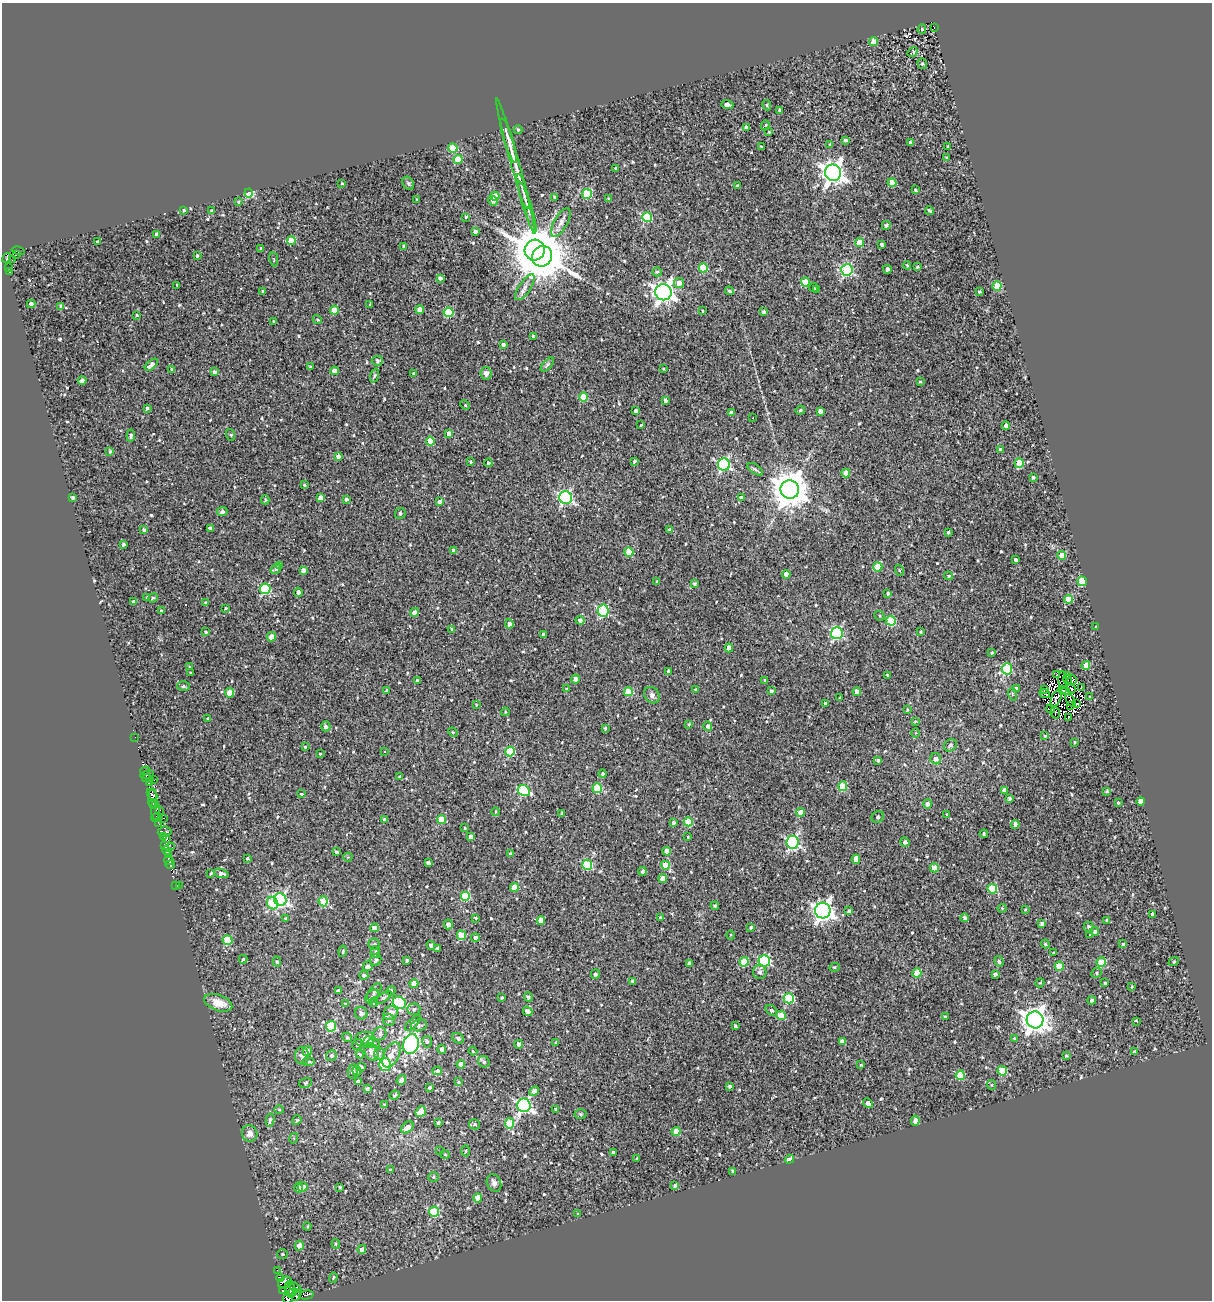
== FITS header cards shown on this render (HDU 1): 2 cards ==
NAXIS1  =                 1210
NAXIS2  =                 1298

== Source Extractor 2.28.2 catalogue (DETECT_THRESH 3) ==
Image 1210 x 1298 px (HDU 1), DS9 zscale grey, 1 PNG px = 1 image px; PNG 1214 x 1302 px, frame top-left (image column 1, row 1298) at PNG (2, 3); each listed source drawn as its Kron ellipse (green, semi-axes under 4 px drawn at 4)
Background 0.758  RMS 0.65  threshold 1.96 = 3 sigma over >= 5 px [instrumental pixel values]
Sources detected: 649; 11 with non-positive FLUX_AUTO (blend fragments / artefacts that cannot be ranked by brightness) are neither listed nor drawn; of the other 638, the 500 brightest by FLUX_AUTO listed and drawn (138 fainter detections omitted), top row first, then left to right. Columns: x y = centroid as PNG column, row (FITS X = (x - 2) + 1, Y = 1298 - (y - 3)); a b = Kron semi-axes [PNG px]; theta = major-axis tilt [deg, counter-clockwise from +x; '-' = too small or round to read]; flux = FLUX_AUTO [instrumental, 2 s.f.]
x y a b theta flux
934 27 4 3 - 64
922 29 5 3 - 69
874 42 4 4 - 570
912 52 5 3 - 200
922 64 5 5 - 58
727 105 6 4 -16 280
767 105 5 4 - 51
780 110 3 3 - 71
765 125 5 4 - 57
746 127 4 3 - 110
518 130 4 3 - 74
769 132 3 3 - 52
845 140 3 3 - 120
509 141 23 4 -72 290
910 142 3 3 - 61
830 144 4 3 - 49
761 147 3 3 - 41
948 147 3 3 - 77
453 148 5 4 - 1300
947 158 3 3 - 66
458 160 4 4 - 1300
516 166 70 4 -74 710
616 168 3 3 - 48
833 173 8 8 - 31000
342 183 3 2 - 46
408 183 7 5 -61 86
892 183 4 4 - 860
737 186 4 3 - 110
915 190 3 3 - 55
523 191 18 3 -74 150
249 193 4 4 - 3600
587 194 5 5 - 2100
495 196 4 4 - 780
554 197 3 3 - 47
608 199 3 3 - 41
417 200 3 2 - 48
493 201 5 4 - 150
238 202 4 3 - 53
527 207 27 3 -72 230
184 210 3 3 - 66
211 211 3 3 - 89
930 211 4 3 - 67
466 217 3 3 - 55
647 217 5 5 - 2400
561 222 16 6 61 250
886 225 4 4 - 80
475 232 4 4 - 120
157 235 4 4 - 180
291 240 4 4 - 770
98 242 3 3 - 120
860 243 4 4 - 950
882 244 4 3 - 120
404 246 4 3 - 66
261 249 3 3 - 68
535 250 10 10 - 110000
18 251 7 3 -14 53
16 254 3 3 - 200
197 256 3 3 - 52
542 256 10 9 - 170000
7 258 5 2 - 150
274 259 7 3 -81 48
12 260 3 2 - 62
907 265 4 3 - 43
917 267 3 3 - 49
9 268 3 3 - 240
703 268 4 4 - 1500
887 269 4 3 - 120
847 270 6 5 - 5100
9 272 3 2 - 150
657 272 4 4 - 75
440 278 4 4 - 110
805 282 4 4 - 1200
679 283 5 5 - 360
177 285 3 2 - 48
997 286 4 4 - 1500
525 287 15 6 56 240
814 287 5 4 - 50
817 289 3 3 - 45
263 291 3 3 - 67
729 291 4 4 - 120
663 292 8 8 - 26000
979 292 3 3 - 55
31 304 4 4 - 240
370 305 3 2 - 41
61 306 4 4 - 150
334 310 4 4 - 590
420 310 4 4 - 550
702 311 3 2 - 44
449 312 5 4 - 1900
764 312 3 3 - 100
137 315 3 3 - 51
317 320 5 4 - 50
274 321 3 3 - 59
533 337 3 2 - 45
503 345 3 3 - 110
377 361 5 5 - 120
151 365 8 4 42 210
547 365 8 4 48 83
310 367 3 2 - 46
664 368 3 2 - 47
172 369 4 3 - 51
334 371 4 4 - 320
214 372 4 4 - 130
414 373 4 4 - 61
486 373 6 5 - 200
374 376 7 3 71 62
82 381 4 3 - 190
920 381 3 2 - 41
584 397 4 4 - 1000
665 400 4 3 - 130
465 405 5 4 - 47
147 408 4 4 - 76
800 410 5 4 - 58
636 411 4 3 - 130
820 411 4 4 - 270
731 413 4 3 - 190
752 418 3 2 - 58
641 425 3 2 - 41
1006 426 4 4 - 270
449 434 4 3 - 190
231 435 6 4 -72 46
131 436 6 4 84 89
430 441 4 4 - 880
1000 449 4 3 - 56
110 451 4 3 - 72
338 456 4 4 - 170
635 461 4 4 - 75
471 462 3 3 - 41
488 463 4 4 - 86
1019 463 5 4 - 1200
724 465 6 6 - 6000
755 469 9 4 -35 96
846 473 4 4 - 480
1033 478 3 3 - 69
304 485 3 3 - 57
790 489 9 9 - 110000
741 497 4 3 - 91
73 498 4 3 - 97
320 498 4 4 - 320
566 498 6 6 - 8100
346 499 3 3 - 110
265 500 4 4 - 57
440 501 4 4 - 110
222 511 5 4 - 140
400 513 5 5 - 81
210 528 4 4 - 73
144 530 4 3 - 120
669 530 3 3 - 85
948 532 3 3 - 52
123 544 3 3 - 84
454 550 4 3 - 180
629 552 5 4 - 940
1062 555 4 4 - 520
1016 560 4 3 - 120
280 566 4 3 - 75
878 567 4 4 - 960
276 569 6 4 33 96
303 570 4 4 - 210
899 570 5 3 - 42
786 574 4 4 - 280
949 576 4 4 - 74
657 581 3 3 - 61
1082 581 5 4 - 2600
695 584 4 3 - 84
265 589 5 5 - 4000
298 592 4 4 - 150
888 593 3 3 - 82
147 597 4 3 - 44
153 598 5 4 - 53
1069 599 4 4 - 740
133 602 4 3 - 120
206 603 4 4 - 59
226 608 3 2 - 46
161 611 3 3 - 68
603 611 6 5 - 3500
414 612 4 4 - 220
879 616 5 4 - 65
580 620 4 4 - 130
891 621 5 5 - 2500
509 624 5 4 - 140
1096 627 3 2 - 47
452 629 4 3 - 54
206 632 4 4 - 72
921 632 4 3 - 55
837 633 6 6 - 5500
543 634 3 3 - 94
271 637 4 4 - 370
729 648 4 4 - 360
992 653 4 3 - 49
1086 665 4 4 - 670
189 666 3 3 - 41
1007 669 6 5 - 2000
669 672 4 3 - 210
190 673 3 2 - 61
887 675 3 3 - 53
1057 675 3 3 - 210
1068 675 3 3 - 100
575 679 4 4 - 190
417 680 3 3 - 67
764 680 4 3 - 64
1063 680 9 3 -86 63
1068 680 5 2 - 62
1072 680 5 4 - 67
183 686 6 5 - 69
1081 687 3 2 - 82
567 689 4 3 - 50
1016 689 4 4 - 210
1044 689 4 2 - 45
1071 689 5 4 - 93
387 690 4 3 - 60
696 690 4 4 - 69
1062 690 3 2 - 46
1066 690 4 3 - 65
771 691 4 3 - 110
857 691 4 4 - 330
628 692 4 4 - 1400
230 693 4 4 - 860
1012 694 6 4 -72 58
1045 694 5 3 - 130
652 695 9 7 -54 170
1090 697 3 3 - 58
840 698 3 3 - 52
1056 698 9 4 66 180
1071 700 7 3 -59 110
825 703 3 3 - 79
1077 704 3 2 - 60
477 705 4 4 - 48
1070 705 4 2 - 65
907 709 4 3 - 44
1051 709 4 2 - 55
505 712 4 4 - 41
1055 713 6 3 -76 99
1069 717 3 2 - 60
208 719 3 3 - 97
915 721 4 3 - 44
689 724 4 4 - 52
326 726 5 4 - 130
708 726 5 4 - 110
605 728 3 3 - 55
453 732 5 4 - 57
916 733 5 3 - 46
1045 736 4 4 - 55
135 737 2 2 - 53
1075 742 3 2 - 46
950 745 7 5 36 100
305 747 3 3 - 43
385 752 3 3 - 99
510 752 5 4 - 2300
320 754 3 3 - 45
936 759 6 5 - 190
878 760 4 3 - 85
145 771 5 3 - 1100
147 774 7 3 14 100
603 774 4 4 - 79
400 776 3 2 - 56
148 779 6 3 -11 560
154 780 3 2 - 75
149 782 2 2 - 120
843 786 5 4 - 1600
597 788 5 5 - 1900
1004 790 4 4 - 280
524 791 6 5 - 3000
1107 791 3 2 - 46
152 794 6 4 -47 1200
301 794 3 2 - 45
152 798 9 4 88 960
1009 799 4 4 - 100
1140 801 4 4 - 370
1118 802 3 3 - 52
153 804 4 3 - 390
927 804 5 4 - 150
155 809 10 4 -90 480
160 810 4 2 - 220
495 812 4 3 - 41
801 812 4 4 - 500
562 813 3 3 - 56
947 815 4 3 - 63
157 817 6 3 8 180
878 817 6 5 - 82
164 818 3 2 - 200
384 819 3 3 - 70
441 819 4 4 - 1300
688 822 4 4 - 1100
159 823 4 2 - 84
674 823 4 4 - 110
1015 824 4 4 - 210
464 828 3 3 - 47
165 832 7 5 8 670
984 834 4 2 - 55
163 837 2 2 - 62
471 837 4 4 - 270
688 837 3 3 - 52
167 839 4 3 - 270
792 842 6 6 - 7600
905 842 5 4 - 110
165 845 4 3 - 880
172 847 3 2 - 43
167 850 5 4 - 2600
666 851 4 4 - 270
336 852 4 3 - 91
510 853 3 3 - 56
169 854 4 3 - 360
348 857 4 4 - 46
247 858 3 3 - 65
856 859 4 4 - 620
169 861 4 3 - 1600
428 863 4 3 - 82
170 865 5 3 - 500
587 865 5 5 - 2500
665 865 4 4 - 970
934 868 4 4 - 740
642 871 4 3 - 100
211 873 3 3 - 49
221 873 7 4 -19 150
663 878 4 4 - 360
175 885 3 2 - 57
179 886 3 2 - 110
514 887 4 4 - 900
992 889 5 4 - 1500
465 896 5 5 - 1700
280 900 6 6 - 8400
323 901 5 4 - 1300
272 903 6 5 - 2000
715 906 4 4 - 49
1002 908 4 4 - 45
1025 910 3 2 - 42
823 911 8 7 - 21000
849 911 4 4 - 130
1152 914 4 3 - 100
476 918 3 3 - 42
660 918 4 4 - 82
965 918 4 4 - 120
286 919 4 4 - 83
541 920 4 4 - 410
1107 920 4 3 - 96
448 924 5 4 - 170
1042 924 4 3 - 170
1088 926 5 5 - 77
751 927 4 3 - 60
374 928 4 4 - 280
1095 931 4 4 - 81
1090 934 3 3 - 100
461 935 5 4 - 1200
731 935 4 4 - 45
475 938 4 4 - 210
227 940 5 5 - 1500
374 944 5 5 - 72
1045 944 4 3 - 46
1123 944 4 4 - 51
431 945 4 4 - 140
437 948 4 3 - 86
343 951 5 3 - 60
375 952 6 4 -86 75
1054 953 3 2 - 47
243 959 4 3 - 66
376 960 6 5 - 110
407 960 3 3 - 66
764 961 6 5 - 4300
999 961 5 4 - 81
1174 961 5 3 - 43
277 962 5 4 - 68
744 962 5 4 - 1300
1101 962 5 4 - 1600
690 963 4 3 - 110
368 966 5 4 - 130
1059 966 4 4 - 1400
834 967 5 4 - 64
760 972 7 6 - 110
917 973 4 4 - 1100
1097 973 5 4 - 63
595 974 5 4 - 98
995 974 4 3 - 110
364 975 4 4 - 85
633 981 4 3 - 110
1040 983 4 4 - 44
1105 983 3 3 - 82
414 984 4 4 - 580
1132 986 3 2 - 51
338 991 4 3 - 170
391 991 5 4 - 71
374 992 10 5 52 110
372 997 8 5 47 120
384 997 9 4 37 88
502 997 3 3 - 66
528 997 5 3 - 84
789 998 5 5 - 3100
1092 1000 4 4 - 93
374 1002 5 4 - 59
218 1003 15 8 -19 550
399 1003 7 5 -29 3200
345 1004 4 3 - 44
414 1009 6 5 - 91
771 1010 6 5 - 84
528 1011 5 4 - 250
361 1013 6 6 - 190
391 1013 7 6 - 380
781 1015 5 4 - 1300
945 1017 3 3 - 49
389 1020 6 5 - 110
1035 1020 8 8 - 44000
1137 1021 3 2 - 57
413 1023 10 4 44 78
419 1025 8 5 13 120
331 1026 5 5 - 2500
735 1026 4 3 - 130
380 1034 7 6 - 130
347 1037 5 4 - 76
458 1038 6 5 - 100
365 1039 10 7 5 300
1014 1039 3 3 - 55
842 1041 4 4 - 180
369 1042 5 5 - 170
427 1042 6 5 - 97
373 1043 6 4 -17 75
556 1043 4 3 - 62
357 1044 6 5 - 62
411 1044 10 8 77 7300
519 1044 4 4 - 130
442 1049 4 4 - 150
307 1051 5 4 - 200
473 1051 4 3 - 41
372 1052 9 7 -67 220
1134 1052 4 3 - 150
360 1054 4 3 - 45
379 1054 6 5 - 97
391 1055 13 7 62 410
1066 1055 4 3 - 47
302 1056 9 7 85 170
331 1056 6 5 - 94
308 1062 6 4 -8 65
484 1062 6 5 - 100
461 1064 4 4 - 260
385 1065 6 6 - 3000
861 1065 4 4 - 56
361 1067 3 3 - 53
353 1071 7 5 83 190
357 1071 4 4 - 56
437 1071 5 4 - 110
1002 1071 5 5 - 1800
960 1075 4 4 - 1100
401 1080 5 4 - 250
358 1081 4 3 - 120
458 1082 3 2 - 49
305 1083 6 5 - 75
992 1085 5 4 - 49
729 1086 4 3 - 80
429 1088 3 3 - 65
367 1089 3 3 - 100
534 1091 5 4 - 280
394 1095 5 3 - 55
868 1103 5 4 - 210
385 1105 4 3 - 46
524 1105 7 6 - 11000
556 1109 3 3 - 49
279 1110 5 3 - 41
421 1112 6 5 - 510
580 1114 6 4 -3 80
270 1120 6 4 77 96
297 1120 5 4 - 79
915 1121 5 4 - 210
438 1123 3 3 - 67
510 1123 5 4 - 1700
475 1124 5 5 - 78
407 1127 7 5 43 360
676 1131 4 4 - 710
250 1133 8 7 - 220
294 1138 5 3 - 51
440 1151 3 2 - 68
466 1151 5 3 - 43
613 1152 3 3 - 82
445 1154 5 4 - 46
637 1159 3 3 - 56
790 1159 4 4 - 360
390 1170 3 3 - 52
733 1171 4 4 - 120
434 1177 5 4 - 60
494 1183 9 7 -63 180
675 1185 4 4 - 100
303 1187 5 4 - 590
340 1187 3 3 - 46
299 1188 5 4 - 210
478 1198 4 4 - 800
434 1212 5 5 - 2500
578 1214 3 3 - 43
307 1226 4 3 - 48
336 1244 4 4 - 50
299 1246 5 4 - 370
362 1249 4 4 - 200
282 1254 5 4 - 70
277 1270 3 2 - 66
280 1278 4 3 - 230
333 1278 5 2 - 52
285 1283 7 5 28 4200
295 1287 7 3 -34 910
290 1288 7 5 -73 820
282 1290 4 2 - 100
291 1293 5 4 - 390
296 1295 6 4 73 270
306 1295 7 3 14 160
288 1299 5 4 - 250
At the frame edge (FLAGS 8, measured only in part): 1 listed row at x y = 288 1299
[138 fainter detections neither listed nor drawn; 11 non-positive-flux detections neither listed nor drawn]